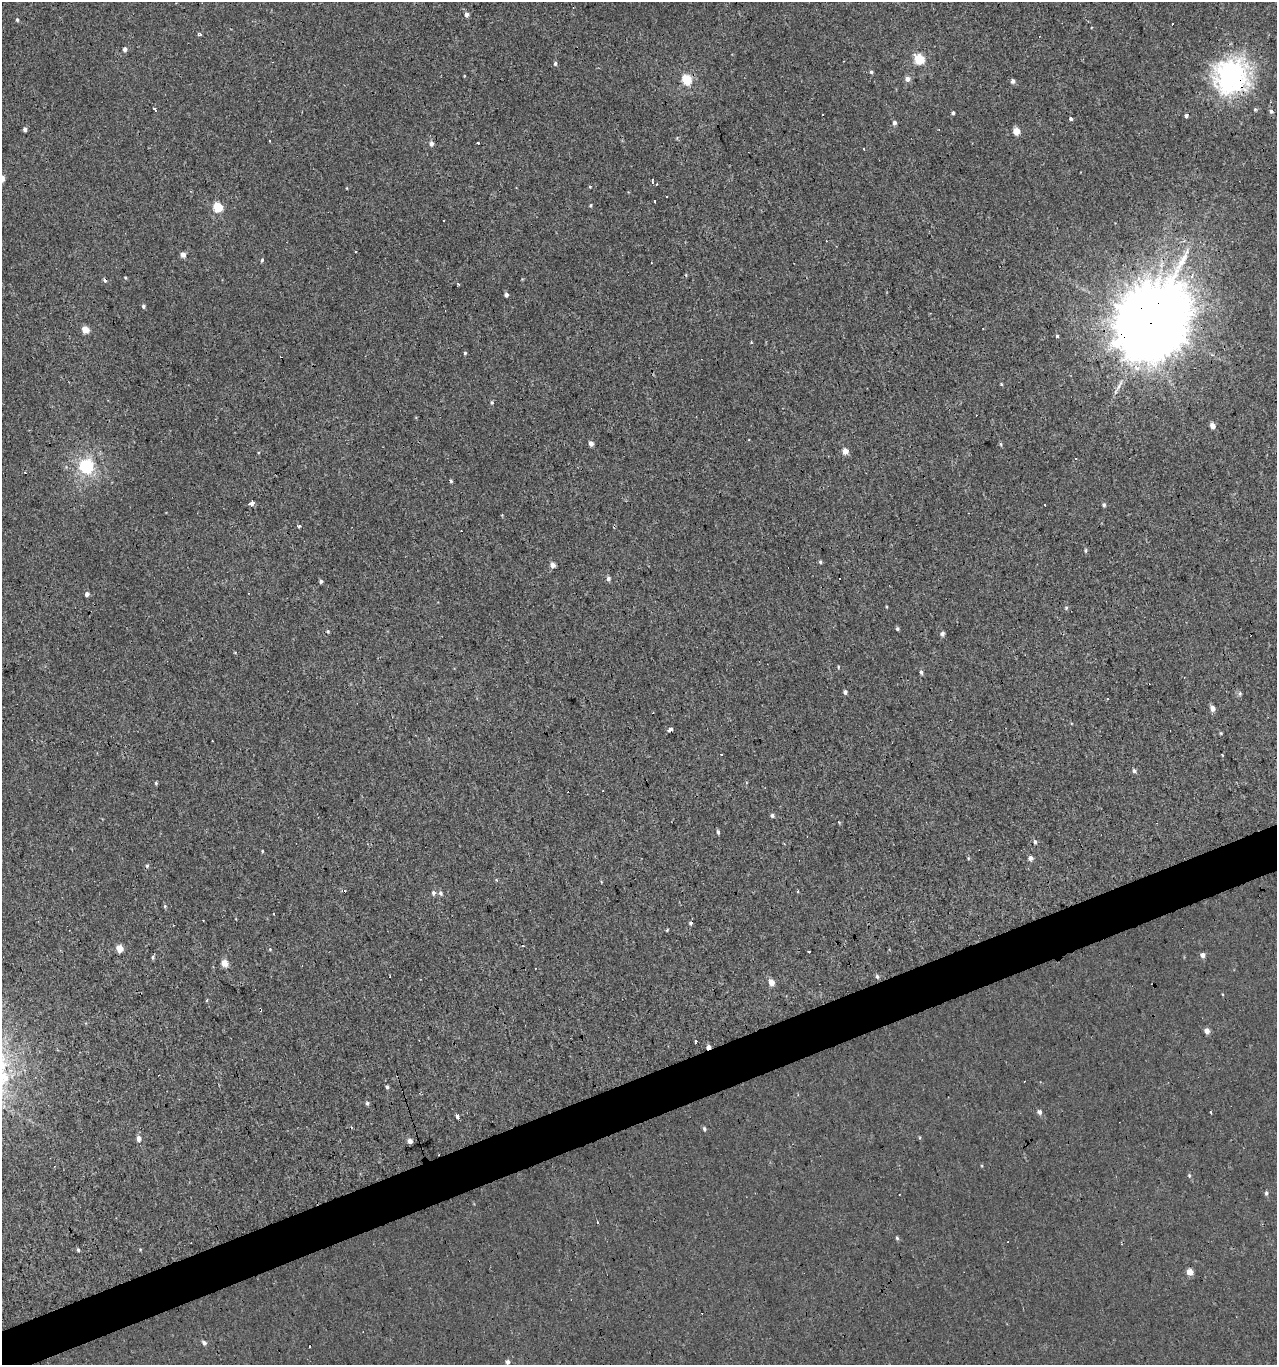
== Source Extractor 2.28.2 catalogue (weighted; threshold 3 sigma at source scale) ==
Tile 7 of 4 x 4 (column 3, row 2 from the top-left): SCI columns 2670-3944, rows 2727-4089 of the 5286 x 5452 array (HDU 1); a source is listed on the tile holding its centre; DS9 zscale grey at full resolution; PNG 1279 x 1367 px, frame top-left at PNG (2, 2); no overlay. Shown black and unused: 3% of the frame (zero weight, under 3 of 4 exposures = <1% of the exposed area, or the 3 px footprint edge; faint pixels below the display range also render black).
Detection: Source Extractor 2.28.2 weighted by HDU 2 'WHT'; one run over the whole footprint, this tile lists its part. Background 0.00134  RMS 0.003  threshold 0.0136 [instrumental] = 3 sigma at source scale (4.5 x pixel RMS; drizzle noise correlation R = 1.50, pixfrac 1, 0.0396/0.0396 arcsec/px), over >= 5 px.
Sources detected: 147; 32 cosmic-ray / hot-pixel residue — not listed; the other 115 listed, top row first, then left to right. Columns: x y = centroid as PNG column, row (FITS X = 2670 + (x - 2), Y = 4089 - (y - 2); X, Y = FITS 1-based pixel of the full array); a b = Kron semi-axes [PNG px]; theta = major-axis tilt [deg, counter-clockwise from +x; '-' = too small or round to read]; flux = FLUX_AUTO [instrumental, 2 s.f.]
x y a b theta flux
467 14 5 4 - 1.5
17 20 5 4 - 0.5
199 34 4 3 - 0.93
125 49 4 4 - 1.1
919 59 5 5 - 19
555 63 5 5 - 0.71
871 72 5 4 - 0.54
1231 75 12 11 - 240
686 79 5 5 - 19
907 79 6 5 - 1.7
1013 81 5 4 - 0.99
1255 109 5 4 - 0.42
155 110 5 3 - 0.62
1271 111 6 5 - 0.75
953 113 4 3 - 0.55
1186 116 4 4 - 0.72
1071 119 4 3 - 1.6
894 123 5 4 - 1
25 129 4 4 - 0.91
1016 131 5 5 - 6.4
270 140 3 3 - 1.1
478 142 3 3 - 1.6
431 144 5 5 - 1.3
864 149 3 3 - 0.42
652 182 4 3 - 0.49
657 184 3 3 - 0.26
590 187 4 4 - 0.27
667 196 3 3 - 0.43
590 205 4 3 - 0.34
217 207 5 5 - 16
443 221 3 2 - 0.3
183 254 4 4 - 2.2
262 260 5 3 - 0.47
125 278 4 3 - 0.34
506 295 5 4 - 0.96
143 306 5 4 - 0.63
1151 323 24 21 65 4500
85 329 5 4 - 5.8
1057 336 3 3 - 0.36
465 353 4 4 - 0.41
1001 384 4 4 - 0.3
492 403 5 5 - 0.48
1212 426 5 5 - 2
591 443 5 4 - 1.5
1001 444 6 4 -88 0.42
845 451 5 4 - 3.3
86 466 6 6 - 60
451 481 5 3 - 0.46
252 503 4 3 - 13
1104 505 5 4 - 0.61
299 526 4 3 - 1
1085 550 5 4 - 0.46
820 562 5 4 - 0.47
553 565 4 4 - 2.1
608 579 6 4 -86 0.9
321 581 4 4 - 0.71
248 593 3 2 - 0.19
87 594 4 4 - 1.3
886 607 4 2 - 0.29
1066 608 6 5 - 0.48
897 629 4 4 - 0.55
328 631 4 4 - 0.42
942 633 5 4 - 0.97
235 652 5 3 - 0.27
838 667 5 3 - 0.27
921 672 6 4 -77 0.6
845 692 5 4 - 0.78
1240 693 6 5 - 0.64
1212 708 5 4 - 2.1
670 729 5 4 - 6.7
1221 733 5 4 - 0.35
1222 755 3 2 - 0.36
1134 771 5 5 - 0.85
156 783 4 3 - 0.41
772 815 5 4 - 0.74
718 832 5 3 - 0.66
1035 842 6 5 - 0.65
262 851 4 3 - 0.28
1030 858 5 4 - 1.4
147 866 6 4 69 0.49
798 892 3 3 - 0.59
433 893 6 5 - 0.81
441 893 6 6 - 0.74
165 906 6 5 - 0.4
274 914 3 3 - 0.75
667 930 4 3 - 0.31
119 948 5 4 - 5.9
270 949 5 4 - 0.33
809 952 3 2 - 0.91
1203 955 4 4 - 2
153 957 6 4 90 0.52
224 963 5 4 - 5.3
877 976 5 4 - 0.67
771 982 5 4 - 3.3
207 1000 3 3 - 0.46
1207 1031 4 4 - 2.4
696 1041 3 3 - 1.1
708 1047 4 3 - 1.8
387 1087 5 3 - 0.53
367 1103 5 4 - 0.6
1039 1112 5 5 - 1.2
1211 1112 3 2 - 0.43
457 1116 5 3 - 2.8
704 1129 5 4 - 0.62
139 1138 5 4 - 2
410 1141 4 4 - 1.8
1189 1176 6 4 -88 0.48
1266 1193 6 5 - 0.68
597 1222 3 3 - 0.31
897 1238 5 5 - 0.44
140 1249 4 3 - 0.28
78 1250 5 4 - 0.5
1190 1272 4 4 - 4.8
204 1343 5 4 - 1.1
507 1362 5 5 - 1.1
Overlapping masked pixels (flux is a lower limit): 4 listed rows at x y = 1231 75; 1151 323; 670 729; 708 1047